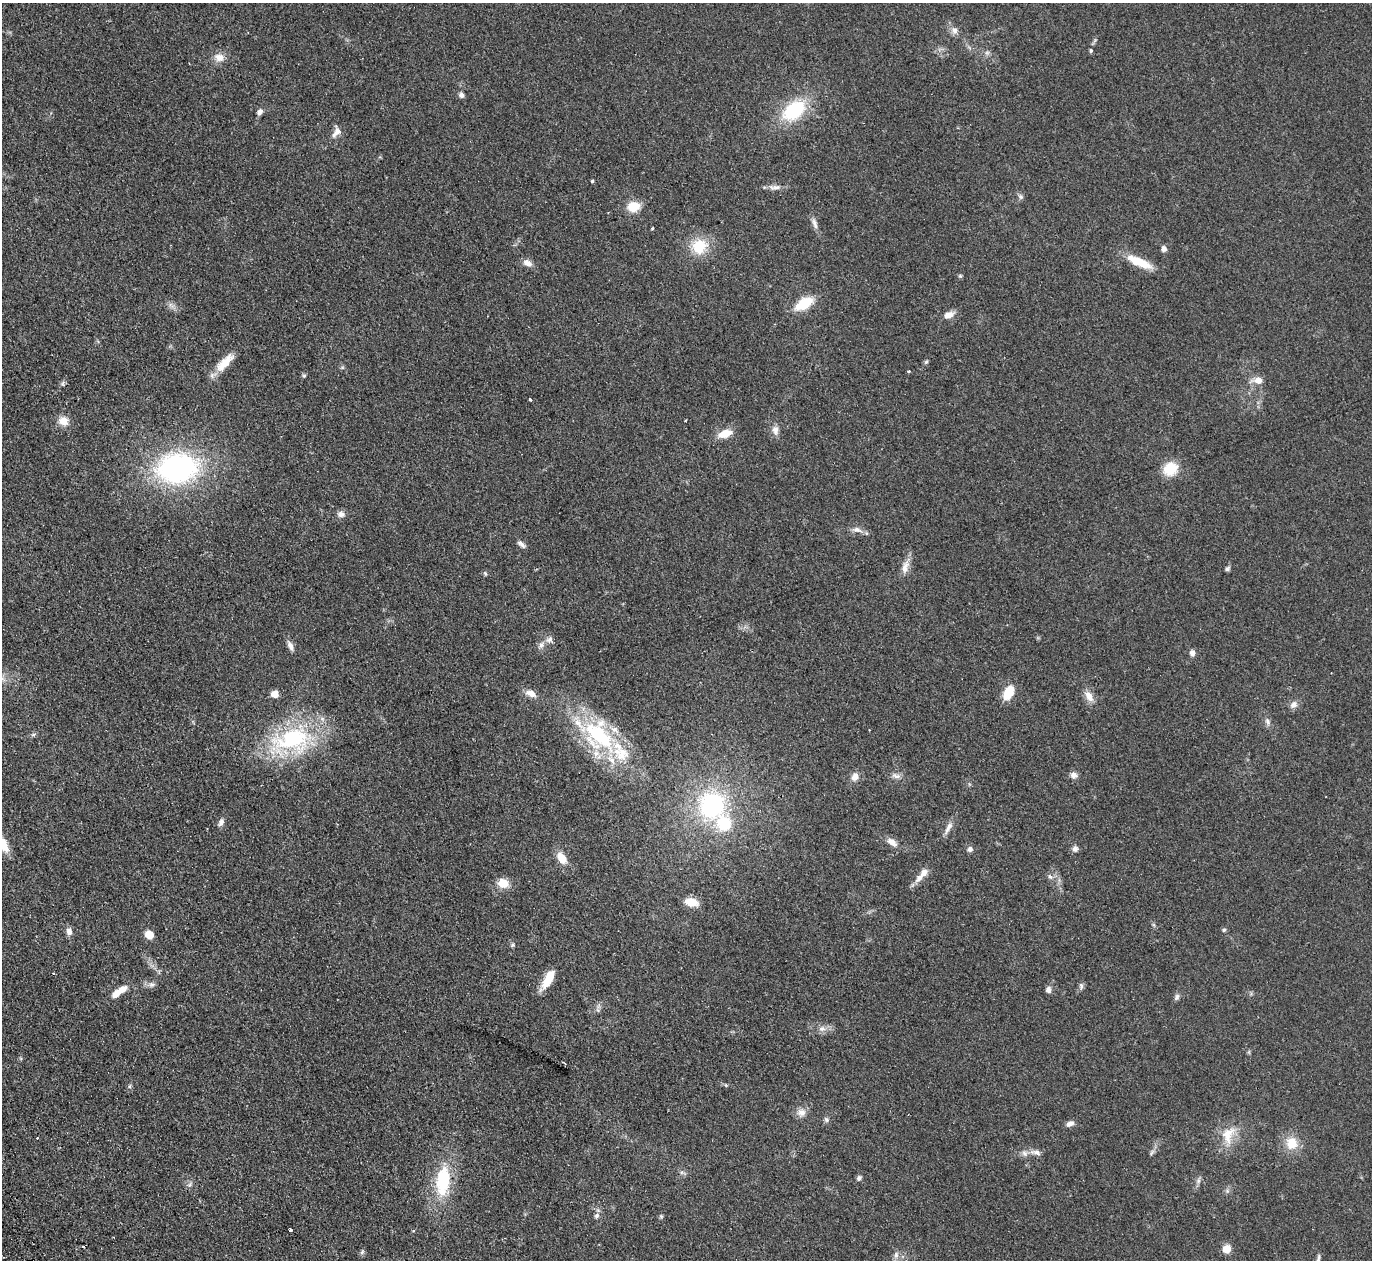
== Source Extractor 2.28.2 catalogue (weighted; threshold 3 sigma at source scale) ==
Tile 7 of 4 x 4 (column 3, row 2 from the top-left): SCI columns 2795-4164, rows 2820-4077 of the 5589 x 5512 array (HDU 1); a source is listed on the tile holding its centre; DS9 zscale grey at full resolution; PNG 1374 x 1262 px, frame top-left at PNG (2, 3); no overlay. Shown black and unused: <1% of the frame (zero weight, under 2 of 3 exposures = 3% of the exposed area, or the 3 px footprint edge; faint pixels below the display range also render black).
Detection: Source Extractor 2.28.2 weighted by HDU 2 'WHT'; one run over the whole footprint, this tile lists its part. Background 0.108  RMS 0.01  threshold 0.0448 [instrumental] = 3 sigma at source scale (4.5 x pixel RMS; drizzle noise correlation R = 1.50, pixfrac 1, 0.05/0.05 arcsec/px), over >= 5 px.
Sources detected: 109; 1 too faint to see at this stretch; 2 cosmic-ray / hot-pixel residue — not listed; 11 inside a brighter listed object's ellipse — not listed separately; the other 95 listed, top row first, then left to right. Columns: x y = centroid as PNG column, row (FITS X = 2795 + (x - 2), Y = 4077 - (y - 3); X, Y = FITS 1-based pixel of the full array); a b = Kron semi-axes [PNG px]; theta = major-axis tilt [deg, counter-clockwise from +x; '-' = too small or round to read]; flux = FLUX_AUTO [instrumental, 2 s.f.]
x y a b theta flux
954 31 10 8 -86 4.7
1091 50 6 4 89 1.5
219 57 14 11 -10 8.6
461 95 7 6 - 3
794 110 25 16 37 62
260 112 8 6 55 3.7
337 132 15 9 61 7.3
592 181 3 3 - 1.3
775 187 19 6 5 5.4
1021 197 8 6 -45 2.5
633 206 14 11 11 16
815 224 16 6 -73 4.7
652 228 3 3 - 1
699 246 16 14 54 30
1164 249 6 6 - 4
1139 262 33 9 -24 23
528 263 12 8 -31 6.1
960 276 6 4 -42 1.3
804 304 18 9 31 31
949 315 11 7 25 8.2
225 362 30 10 46 18
926 362 7 4 53 1.5
304 376 5 5 - 1.4
1258 380 11 9 2 8.7
63 384 8 4 90 1.7
530 399 3 3 - 1.7
63 421 13 11 -18 9.6
775 430 13 8 -79 5.6
725 434 15 8 18 15
177 468 38 28 5 210
1170 469 14 12 31 26
341 514 10 8 -14 4.3
857 530 15 8 -13 5.6
521 544 13 5 -41 3.8
905 567 20 9 70 8.7
1227 569 7 5 35 2
485 574 7 4 -63 1.4
549 639 10 8 28 4.3
541 645 10 6 74 4
290 646 14 6 -64 4.9
1192 653 7 6 - 4.5
531 693 13 7 -23 7.8
1007 693 17 11 78 14
275 694 5 5 - 16
1089 696 16 9 -62 8.5
1294 704 11 8 32 5
1267 721 10 6 -72 3.4
33 734 8 4 8 1.9
599 735 54 30 -44 110
293 739 57 33 7 110
1074 775 9 8 - 4.6
896 776 13 6 -16 4.4
855 777 10 8 63 7.1
712 806 32 31 - 120
221 822 10 6 67 3.9
948 828 21 6 60 5.9
892 842 14 8 -34 7.2
970 849 6 6 - 3.2
1075 849 7 7 - 3.6
562 858 14 9 -56 13
1050 877 8 6 -40 2.9
919 878 12 8 48 6.7
503 883 11 9 -12 15
691 902 13 8 -12 15
1224 930 6 5 - 1.5
69 932 9 6 -86 5.3
149 935 8 7 - 14
512 945 6 5 - 1.5
548 979 22 8 61 21
152 984 9 7 21 3.5
1081 986 11 5 -82 2.4
1048 990 7 6 - 4.6
116 994 12 7 42 8.2
1177 997 9 6 65 2.7
822 1029 10 8 9 5.1
130 1086 6 4 71 1.5
801 1112 12 10 -14 6.9
826 1120 8 5 -50 2.2
1070 1124 9 6 25 4.7
1228 1135 28 17 70 21
1292 1143 15 13 -82 18
1035 1152 17 7 -11 5.6
1152 1152 10 4 55 2.4
859 1178 6 5 - 2.6
443 1180 33 18 85 52
1198 1181 8 5 79 2.6
189 1185 8 5 59 2.4
1227 1191 7 4 73 1.8
597 1215 6 6 - 2.3
661 1216 6 5 - 1.3
290 1230 4 3 - 5.7
1227 1249 5 5 - 34
362 1252 8 5 64 1.9
896 1255 11 6 76 4.2
1318 1258 10 4 80 2.3
Isophote crosses this tile's border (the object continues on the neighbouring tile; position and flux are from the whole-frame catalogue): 1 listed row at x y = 1318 1258